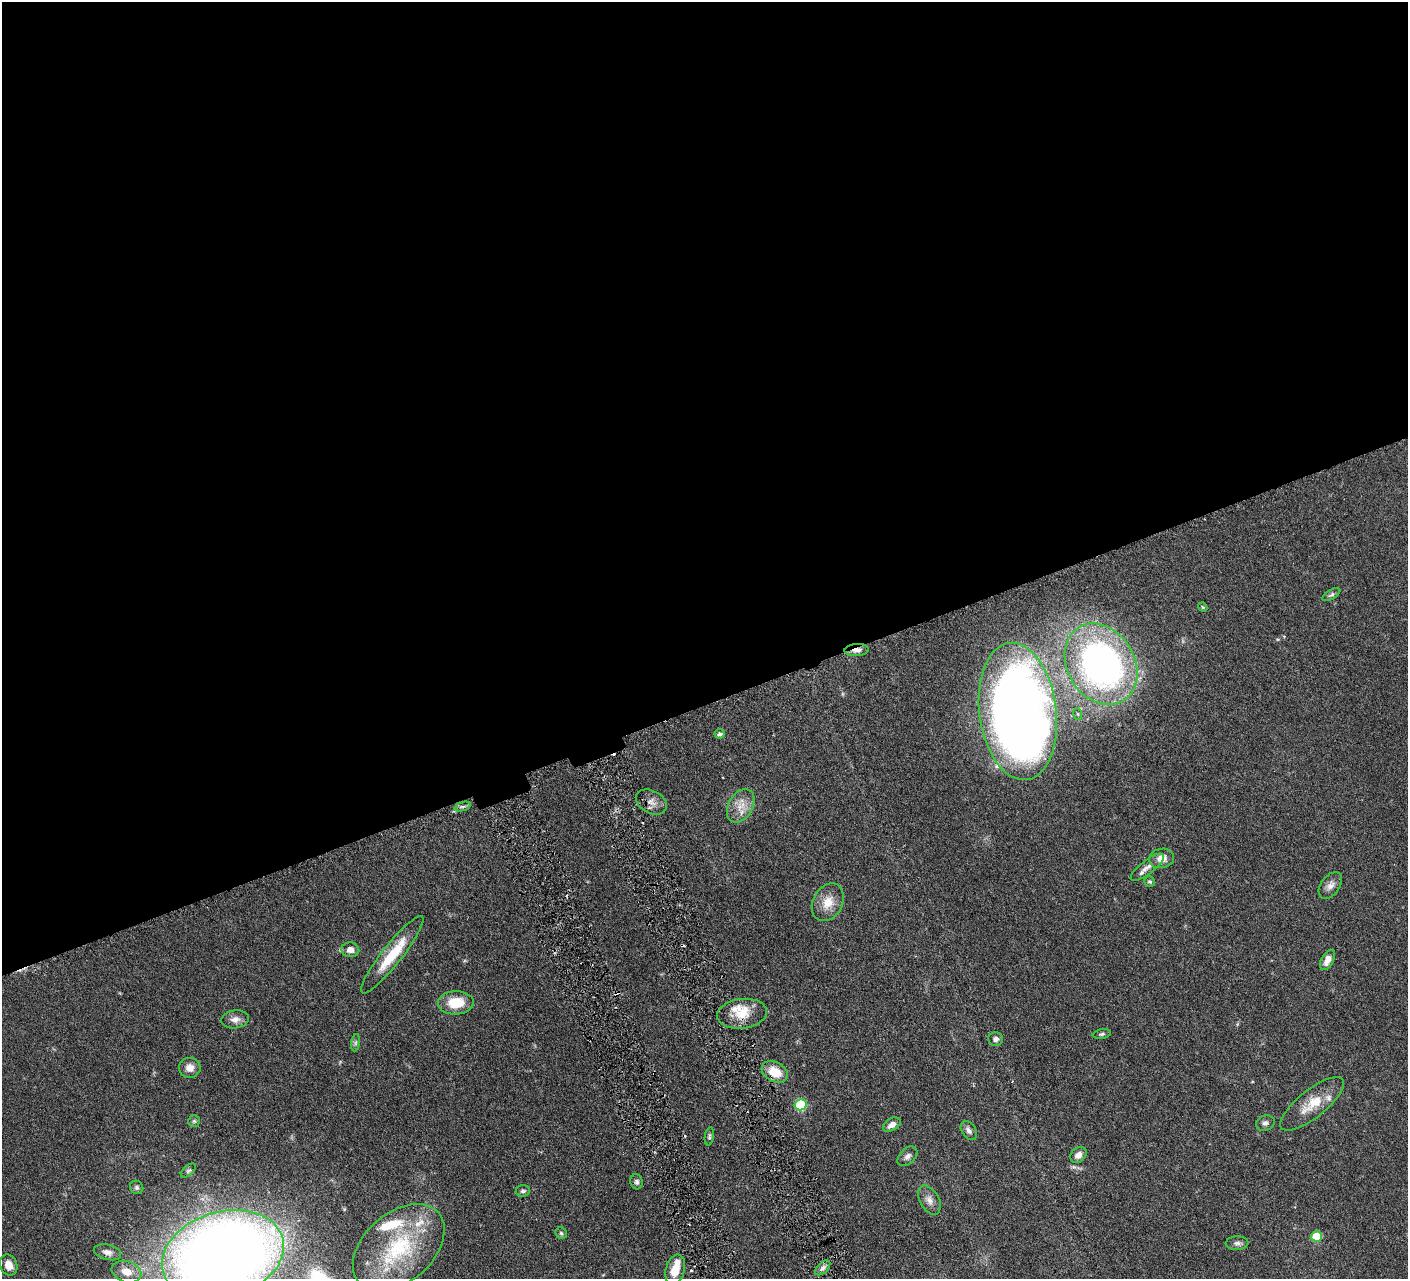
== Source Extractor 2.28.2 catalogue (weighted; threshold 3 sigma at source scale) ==
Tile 2 of 4 x 4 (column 2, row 1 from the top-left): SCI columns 1413-2818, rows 4135-5411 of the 5639 x 5584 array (HDU 1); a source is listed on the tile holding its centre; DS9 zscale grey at full resolution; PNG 1410 x 1281 px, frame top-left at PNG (2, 2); each listed source drawn as its Kron ellipse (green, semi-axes under 4 px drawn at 4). Shown black and unused: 55% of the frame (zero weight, under 3 of 6 exposures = <1% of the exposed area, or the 3 px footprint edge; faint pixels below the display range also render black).
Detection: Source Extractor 2.28.2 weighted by HDU 2 'WHT'; one run over the whole footprint, this tile lists its part. Background 0.0705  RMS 0.0033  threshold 0.0136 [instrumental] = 3 sigma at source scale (4.09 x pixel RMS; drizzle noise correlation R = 1.36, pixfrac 0.8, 0.05/0.05 arcsec/px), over >= 5 px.
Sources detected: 60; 4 cosmic-ray / hot-pixel residue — neither listed nor drawn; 6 inside a brighter listed object's ellipse — not listed separately; the other 50 listed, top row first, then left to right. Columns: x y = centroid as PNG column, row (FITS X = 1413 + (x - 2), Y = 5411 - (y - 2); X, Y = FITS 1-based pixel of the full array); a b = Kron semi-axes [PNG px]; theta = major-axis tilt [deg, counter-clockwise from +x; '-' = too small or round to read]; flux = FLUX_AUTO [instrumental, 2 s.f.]
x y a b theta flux
1331 595 10 4 31 0.68
1203 607 5 4 - 0.33
857 650 12 6 4 1.9
1101 664 43 33 -59 120
1018 711 69 38 -83 390
1078 714 6 4 -70 0.35
720 734 5 4 - 0.81
651 802 16 11 -27 2.4
741 806 18 12 60 4.1
463 807 8 3 18 0.6
1162 858 12 9 8 2.8
1147 867 20 7 38 2.1
1150 882 6 5 - 0.53
1330 885 15 9 53 2
828 902 20 15 61 5
350 950 9 7 -4 2
392 955 48 10 52 11
1327 960 11 6 63 2.9
456 1003 18 11 2 7.6
742 1014 25 14 7 6.6
235 1019 14 9 8 2
1102 1034 9 4 10 0.65
996 1039 7 7 - 1.2
356 1043 9 4 81 0.66
190 1068 11 10 - 2.4
775 1072 14 9 -29 6.4
1312 1104 39 14 39 7.6
801 1105 6 5 - 23
194 1121 6 6 - 0.55
1265 1123 9 7 20 1
892 1125 9 6 30 1.9
969 1130 10 7 -58 1.3
709 1136 9 4 80 0.59
1078 1155 9 7 42 1.8
907 1156 12 7 44 1.3
188 1170 9 5 40 0.62
637 1182 7 6 - 0.8
137 1187 7 6 - 0.72
523 1191 7 5 3 0.71
929 1200 16 9 -60 2.3
561 1233 6 5 - 0.55
1316 1236 5 5 - 10
1237 1243 11 6 3 1.1
399 1248 53 34 41 31
107 1252 14 7 -14 1.7
223 1255 62 43 16 460
9 1265 11 8 -67 2.7
823 1268 9 5 45 1.1
675 1270 16 9 75 5.5
127 1272 15 10 -17 3.4
Overlapping masked pixels (flux is a lower limit): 2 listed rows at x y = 857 650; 775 1072
Isophote crosses this tile's border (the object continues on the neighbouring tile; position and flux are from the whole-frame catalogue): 1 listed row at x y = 223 1255